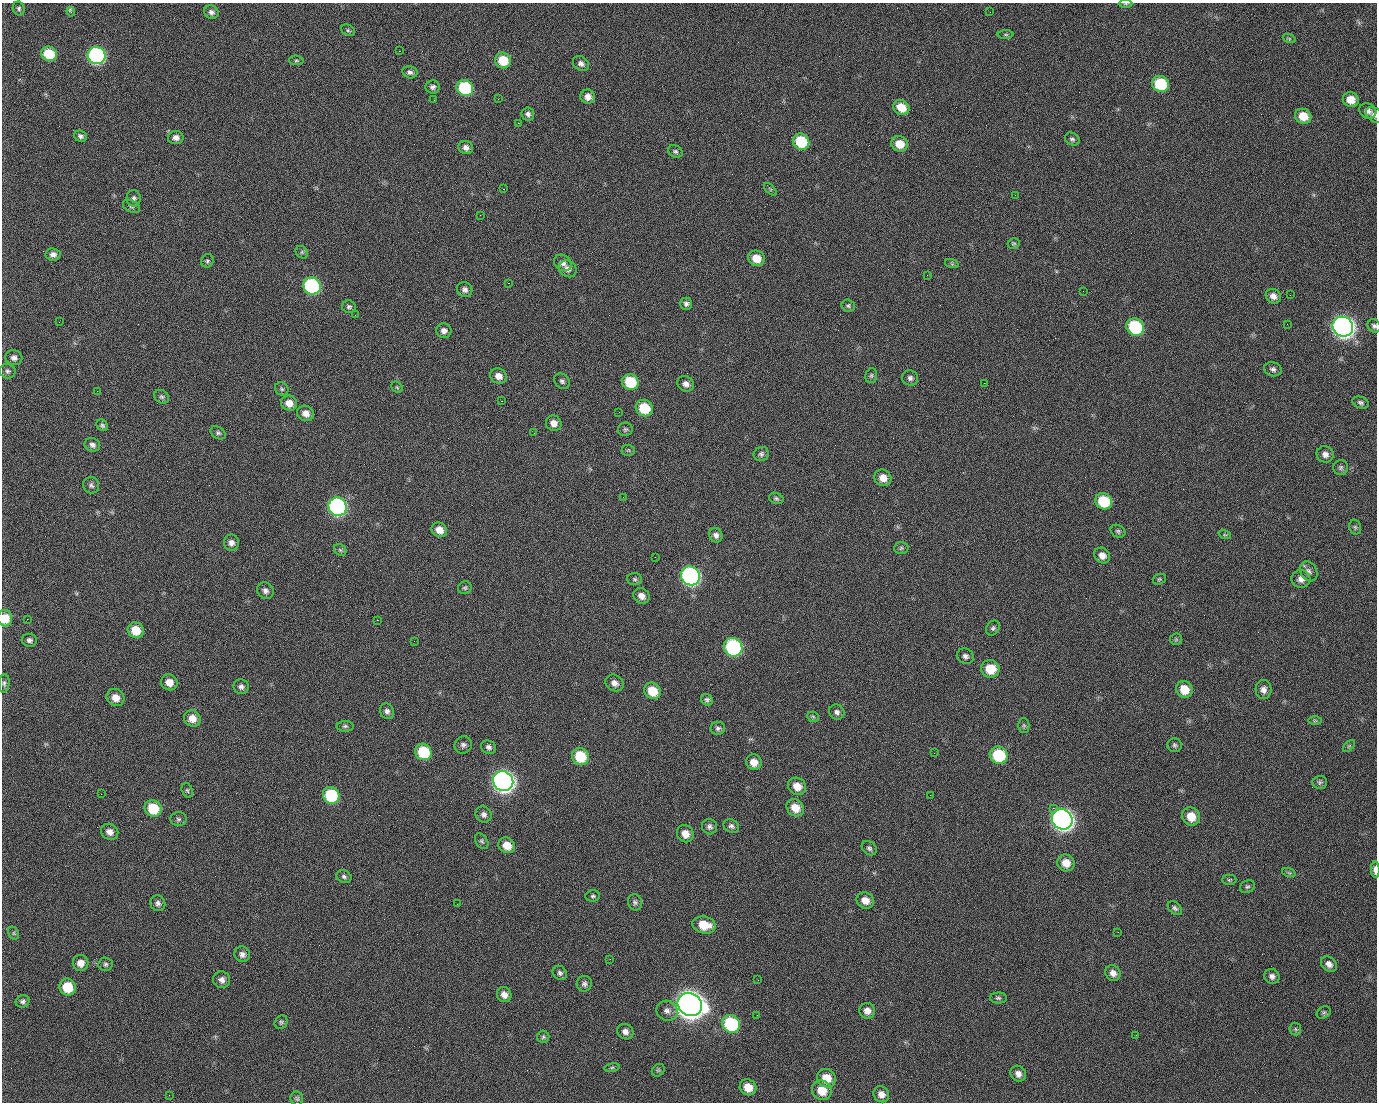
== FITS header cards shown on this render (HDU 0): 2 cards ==
NAXIS1  =                 1375 / length of data axis 1
NAXIS2  =                 1100 / length of data axis 2

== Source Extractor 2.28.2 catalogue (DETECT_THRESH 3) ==
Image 1375 x 1100 px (HDU 0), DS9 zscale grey, 1 PNG px = 1 image px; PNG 1379 x 1104 px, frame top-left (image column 1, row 1100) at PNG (2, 3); each listed source drawn as its Kron ellipse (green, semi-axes under 4 px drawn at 4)
Background 1480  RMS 30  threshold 90.7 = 3 sigma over >= 5 px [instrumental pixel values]
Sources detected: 228; all 228 listed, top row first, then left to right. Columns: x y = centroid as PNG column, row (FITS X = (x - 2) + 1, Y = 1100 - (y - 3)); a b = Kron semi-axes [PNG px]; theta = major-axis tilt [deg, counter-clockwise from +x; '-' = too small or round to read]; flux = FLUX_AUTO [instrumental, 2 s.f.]
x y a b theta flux
1126 4 7 3 0 2.6e+03
19 9 7 6 - 4.5e+03
71 12 5 3 - 5.6e+03
211 12 7 6 - 7.9e+03
990 12 2 2 - 1.3e+03
348 30 7 5 -29 4.1e+03
1006 35 8 4 0 2.8e+03
1289 38 6 4 -20 3.2e+03
399 51 2 2 - 2.4e+04
49 54 8 7 - 7.3e+04
97 55 9 8 - 4.9e+05
296 60 7 4 -5 3.6e+03
503 60 8 7 - 5.8e+04
581 64 8 7 - 8.1e+03
410 72 7 6 - 6.0e+03
1160 84 9 8 - 1.0e+05
433 87 7 6 - 6.5e+03
465 88 8 8 - 1.7e+05
588 97 7 7 - 1.3e+04
498 99 2 2 - 1.4e+03
434 100 2 2 - 4.4e+03
1351 100 8 7 - 2.5e+04
901 107 8 7 - 3.5e+04
1368 111 9 7 -29 9.9e+03
528 114 7 6 - 6.2e+03
1374 115 9 7 -39 6.6e+03
1303 116 8 7 - 3.5e+04
518 123 2 2 - 2.7e+04
80 136 7 5 -20 5.7e+03
176 138 8 6 0 1.0e+04
1072 139 8 6 -33 5.2e+03
801 142 8 7 - 9.1e+04
900 144 8 7 - 3.1e+04
466 148 7 6 - 1.0e+04
675 151 8 5 -30 4.6e+03
504 189 2 2 - 2.0e+03
770 189 8 4 -45 2.6e+03
1015 195 2 2 - 7.2e+03
134 198 8 7 - 6.6e+03
131 206 9 6 -27 4.6e+03
480 215 2 2 - 8.9e+02
1013 243 6 5 - 3.0e+03
302 252 7 5 -45 3.8e+03
53 254 7 6 - 9.1e+03
756 258 8 7 - 3.2e+04
207 261 7 6 - 4.0e+03
563 263 9 7 -36 9.7e+03
952 264 7 4 -19 3.2e+03
568 269 9 8 - 1.1e+04
927 275 2 2 - 9.6e+02
508 283 2 2 - 5.7e+04
312 286 9 8 - 3.1e+05
465 290 8 7 - 7.7e+03
1083 291 2 2 - 3.4e+03
1290 295 3 2 - 2.0e+03
1273 296 8 7 - 1.2e+04
686 304 6 6 - 5.9e+03
848 306 7 6 - 4.1e+03
349 307 6 6 - 4.6e+03
355 315 2 2 - 1.0e+03
59 322 2 2 - 1.5e+03
1287 324 2 2 - 1.1e+03
1374 326 7 6 - 5.4e+03
1135 327 9 8 - 1.8e+05
1343 327 10 9 - 1.4e+06
444 331 7 7 - 9.9e+03
14 358 8 7 - 9.1e+03
1273 369 9 7 -15 6.6e+03
8 371 8 7 - 5.8e+03
499 376 9 7 -29 1.6e+04
871 376 7 5 74 4.3e+03
910 378 8 7 - 6.9e+03
562 381 9 7 -42 5.9e+03
630 382 8 7 - 9.0e+04
984 383 2 2 - 2.1e+04
686 384 9 7 -36 1.1e+04
397 387 6 5 - 2.8e+03
282 389 7 6 - 4.1e+03
97 391 2 2 - 1.5e+03
162 397 8 6 -30 4.9e+03
501 401 3 2 - 5.9e+04
289 403 8 7 - 1.9e+04
1361 403 8 5 -20 5.5e+03
644 408 9 8 - 6.8e+04
619 412 2 2 - 7.7e+02
306 413 9 7 -25 1.5e+04
554 423 8 7 - 1.4e+04
102 425 6 5 - 4.3e+03
625 429 7 6 - 4.2e+03
218 433 8 6 -35 4.7e+03
534 433 2 2 - 8.8e+02
92 445 8 6 -21 7.5e+03
628 450 6 5 - 3.4e+03
761 454 8 7 - 5.7e+03
1325 454 8 8 - 1.1e+04
1341 467 7 7 - 5.2e+03
883 478 9 8 - 2.0e+04
91 485 8 8 - 6.3e+03
623 497 3 2 - 3.3e+03
776 498 7 5 -21 4.2e+03
1104 501 9 8 - 8.7e+04
338 507 9 9 - 5.5e+05
1355 527 7 5 -75 4.0e+03
439 530 8 7 - 2.0e+04
1118 531 8 6 -31 4.6e+03
716 535 7 6 - 9.0e+03
1225 535 6 4 -18 2.9e+03
231 543 8 7 - 9.9e+03
901 548 7 6 - 4.5e+03
340 550 7 5 -44 3.8e+03
1102 555 8 7 - 1.4e+04
655 557 2 2 - 8.8e+02
1309 571 10 8 -59 8.5e+03
690 576 10 9 - 6.5e+05
635 579 7 6 - 4.3e+03
1159 579 7 5 21 3.2e+03
1301 579 9 9 - 1.2e+04
465 588 7 6 - 3.9e+03
265 591 9 8 - 8.4e+03
641 596 8 7 - 1.3e+04
5 618 8 7 - 3.9e+04
27 619 3 2 - 4.1e+03
377 620 2 2 - 1.2e+04
993 628 8 6 53 5.2e+03
136 630 8 7 - 3.9e+04
1176 639 6 6 - 3.2e+03
29 640 8 6 -8 6.1e+03
414 641 2 2 - 8.2e+02
733 647 9 9 - 3.1e+05
965 656 8 7 - 7.4e+03
990 669 9 8 - 4.6e+04
169 682 8 8 - 2.0e+04
4 683 9 5 86 5.6e+03
615 683 9 8 - 1.1e+04
241 687 8 7 - 7.3e+03
1184 689 9 8 - 3.6e+04
1263 689 9 8 - 1.1e+04
652 691 9 7 -41 4.3e+04
115 697 9 8 - 2.0e+04
707 700 6 5 - 4.8e+03
387 711 8 6 -63 7.0e+03
837 712 8 7 - 7.6e+03
813 717 6 5 - 3.1e+03
192 718 9 8 - 2.1e+04
1315 721 7 4 0 2.9e+03
1024 725 7 5 -89 3.7e+03
345 726 8 5 0 4.5e+03
718 728 7 6 - 5.6e+03
463 745 9 8 - 7.3e+03
1175 745 7 7 - 4.9e+03
1349 746 7 4 45 3.4e+03
489 747 8 6 -26 6.7e+03
423 752 8 8 - 9.4e+04
934 753 3 2 - 1.8e+03
999 755 9 8 - 1.1e+05
580 756 9 8 - 6.9e+04
754 762 8 7 - 2.0e+04
503 781 10 9 - 1.5e+06
1320 782 7 6 - 4.7e+03
797 786 9 8 - 2.3e+04
187 790 7 5 -72 3.5e+03
101 794 2 2 - 2.6e+03
331 795 9 8 - 1.3e+05
930 795 2 2 - 8.1e+03
153 808 9 8 - 7.0e+04
795 808 9 8 - 2.9e+04
1053 808 2 2 - 1.7e+04
484 814 8 7 - 8.1e+03
1191 816 9 8 - 3.1e+04
178 819 8 7 - 5.2e+03
1062 819 11 9 -43 1.4e+06
731 826 8 6 -26 5.9e+03
709 827 8 7 - 6.7e+03
110 832 9 8 - 1.3e+04
685 834 9 8 - 2.0e+04
482 841 8 5 -56 4.5e+03
507 845 8 7 - 2.5e+04
869 848 8 6 -42 5.3e+03
1066 863 9 8 - 2.3e+04
1375 870 8 4 -88 1.2e+04
1289 873 7 4 -19 3.1e+03
344 877 8 6 -24 5.1e+03
1229 880 7 5 0 3.3e+03
1247 887 8 6 27 4.5e+03
593 896 7 5 4 4.4e+03
865 900 9 7 -29 1.8e+04
635 902 8 7 - 5.6e+03
158 903 8 7 - 7.1e+03
457 904 3 2 - 1.7e+03
1175 908 8 5 -42 5.1e+03
704 925 12 8 -12 4.2e+04
1118 932 3 2 - 2.9e+03
14 933 7 5 -61 3.6e+03
242 954 8 7 - 8.5e+03
610 959 3 2 - 2.9e+03
81 963 8 8 - 1.7e+04
105 964 7 7 - 4.8e+03
1329 964 9 6 -44 1.0e+04
560 973 7 6 - 5.7e+03
1113 973 8 7 - 1.2e+04
1272 976 8 7 - 8.2e+03
222 980 8 8 - 1.0e+04
758 980 2 2 - 2.3e+03
584 984 8 7 - 6.7e+03
68 987 8 8 - 5.8e+04
504 995 8 7 - 1.2e+04
998 998 8 5 -1 4.7e+03
23 1001 7 6 - 5.4e+03
690 1004 12 11 - 3.4e+06
667 1011 11 9 -29 1.1e+04
867 1011 8 7 - 1.3e+04
1324 1013 7 5 34 3.9e+03
757 1015 2 2 - 1.3e+03
281 1022 7 6 - 4.4e+03
731 1024 9 8 - 1.8e+05
1295 1029 6 5 - 3.6e+03
625 1032 8 7 - 1.0e+04
1136 1035 2 2 - 1.1e+03
543 1037 6 6 - 3.8e+03
612 1068 8 4 9 3.3e+03
658 1070 7 5 43 4.0e+03
1018 1074 8 7 - 1.1e+04
826 1078 10 9 - 3.5e+04
748 1087 8 7 - 2.9e+04
822 1090 10 9 - 3.7e+04
881 1094 8 7 - 1.3e+04
169 1095 2 2 - 5.6e+03
297 1098 7 6 - 4.1e+03
At the frame edge (FLAGS 8, measured only in part): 5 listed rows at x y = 1126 4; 1374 115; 1374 326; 5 618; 1375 870